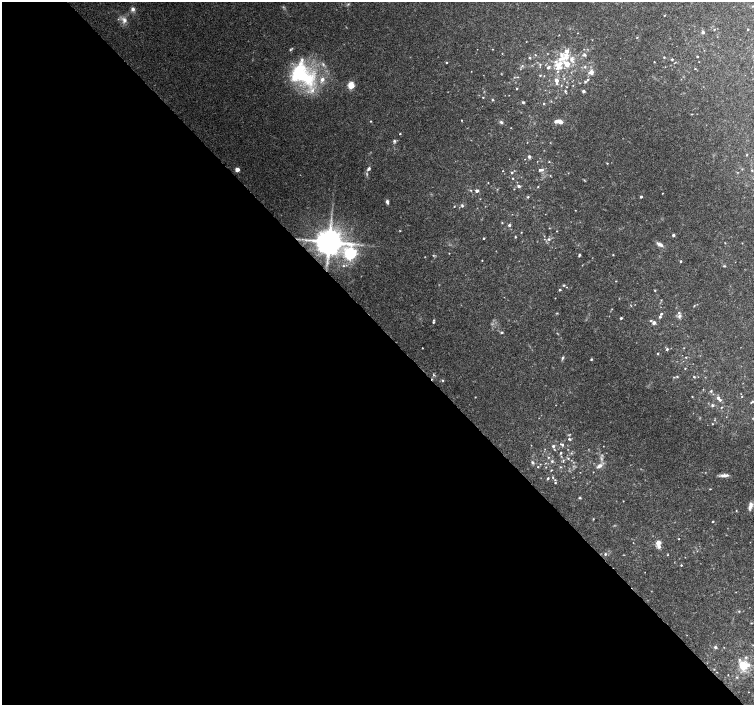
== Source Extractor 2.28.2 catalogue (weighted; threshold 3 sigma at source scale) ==
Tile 9 of 4 x 4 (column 1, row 3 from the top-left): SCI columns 8-1510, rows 1620-3025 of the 6018 x 5986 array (HDU 1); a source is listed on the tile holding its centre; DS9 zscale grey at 2 x 2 block average (1 PNG px = mean of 2 x 2 image px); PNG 756 x 707 px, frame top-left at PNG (2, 2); no overlay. Shown black and unused: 54% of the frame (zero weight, under 3 of 4 exposures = <1% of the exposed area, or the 3 px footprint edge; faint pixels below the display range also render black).
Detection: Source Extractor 2.28.2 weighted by HDU 2 'WHT'; one run over the whole footprint, this tile lists its part. Background 0.0896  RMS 0.0054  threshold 0.0243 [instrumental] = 3 sigma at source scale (4.5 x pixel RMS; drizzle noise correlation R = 1.50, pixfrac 1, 0.0396/0.0396 arcsec/px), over >= 5 px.
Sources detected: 190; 1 too faint to see at this stretch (2 x 2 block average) — not listed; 19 inside a brighter listed object's ellipse — not listed separately; the other 170 listed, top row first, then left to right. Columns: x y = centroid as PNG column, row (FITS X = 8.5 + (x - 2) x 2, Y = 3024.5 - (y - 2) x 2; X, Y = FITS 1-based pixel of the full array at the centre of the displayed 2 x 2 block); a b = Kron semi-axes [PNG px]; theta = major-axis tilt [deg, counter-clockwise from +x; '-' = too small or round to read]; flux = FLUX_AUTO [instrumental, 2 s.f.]
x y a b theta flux
133 9 5 4 - 4.3
664 16 2 2 - 0.53
124 20 8 7 - 6.9
714 29 3 2 - 0.67
748 29 2 2 - 1.1
703 32 3 3 - 3.7
578 33 2 2 - 0.41
637 37 2 2 - 0.68
493 49 2 2 - 0.51
567 51 6 5 - 5.4
535 55 3 2 - 0.86
562 55 12 6 -50 8.8
584 55 4 4 - 2.1
664 57 3 2 - 0.94
697 57 2 2 - 0.97
529 58 3 3 - 1.1
572 59 6 5 - 6.1
672 59 2 2 - 1.3
654 62 2 2 - 0.69
446 63 3 2 - 1.1
540 64 3 3 - 1.1
567 64 5 4 - 15
522 66 3 3 - 1.2
548 67 4 3 - 2.3
558 67 11 8 -64 13
585 67 3 3 - 1.3
695 69 2 2 - 0.72
591 72 4 4 - 7.6
301 74 35 24 -45 110
540 75 3 2 - 0.9
517 77 3 2 - 0.8
564 79 3 2 - 0.84
588 79 3 2 - 1.2
556 80 3 3 - 6.8
585 82 3 3 - 1.5
557 84 3 3 - 1.2
351 85 6 5 - 15
573 86 2 2 - 0.58
517 88 3 2 - 0.9
565 91 3 3 - 1.3
583 91 2 2 - 3.7
483 97 2 2 - 0.73
492 100 3 3 - 1.1
523 102 3 3 - 1.4
544 104 2 2 - 0.86
462 120 2 2 - 0.74
371 121 2 2 - 0.96
558 121 6 5 - 5
501 122 5 4 - 2.2
400 134 2 2 - 0.85
394 141 4 4 - 2.2
747 155 2 2 - 0.78
529 156 4 3 - 2.3
549 161 3 2 - 0.68
607 163 3 2 - 0.77
237 169 3 3 - 9.1
369 169 5 3 - 3
540 170 3 3 - 2.4
752 170 2 2 - 0.73
503 171 2 2 - 0.5
512 172 3 3 - 1.4
513 178 2 2 - 0.87
584 180 4 2 - 0.81
519 186 4 3 - 2.4
538 187 3 2 - 0.76
514 189 2 2 - 0.6
477 191 3 3 - 3.5
662 193 2 2 - 0.53
528 197 3 3 - 1.3
641 197 3 2 - 2
387 202 4 3 - 3.6
454 206 2 2 - 0.69
462 206 4 3 - 1.8
502 223 2 2 - 0.8
509 225 3 3 - 1.9
549 228 3 2 - 0.54
400 231 3 2 - 0.65
673 235 3 2 - 2.6
515 237 3 2 - 1
484 238 2 2 - 1.3
549 239 5 4 - 2.5
306 240 3 3 - 1.2
329 242 6 6 - 2400
725 243 2 2 - 0.51
660 244 10 4 -31 4.7
350 253 5 4 - 240
449 253 2 2 - 0.57
433 255 4 2 - 1
579 255 3 2 - 1.8
613 255 3 2 - 0.65
482 260 2 2 - 0.58
681 261 3 2 - 1.3
343 266 3 2 - 0.9
724 266 4 2 - 1.1
616 281 3 2 - 0.52
564 285 4 2 - 1.2
560 290 2 2 - 1.4
655 290 3 2 - 0.91
694 306 3 2 - 0.74
557 313 3 2 - 0.87
661 314 3 2 - 1.5
679 316 5 4 - 3.1
660 317 3 3 - 1.8
621 318 2 2 - 2
434 320 3 2 - 0.99
651 320 3 3 - 1.2
433 322 2 2 - 1.3
654 323 3 2 - 5.5
502 332 3 3 - 1.6
422 348 2 2 - 0.68
667 349 3 2 - 2
658 354 2 2 - 1.2
686 357 3 2 - 0.68
562 358 5 3 - 1.9
591 359 3 3 - 1.1
685 368 2 2 - 0.79
433 375 4 2 - 1.1
674 377 3 2 - 0.85
694 377 3 2 - 1.1
443 380 3 3 - 1.1
711 391 3 3 - 1.3
475 397 2 2 - 0.61
692 397 2 2 - 0.62
718 398 3 3 - 3.2
751 402 5 2 - 1.3
712 405 3 3 - 2
721 407 3 2 - 0.92
714 420 3 2 - 0.5
712 424 2 2 - 0.7
569 439 4 3 - 1.6
562 444 6 3 -25 2.4
531 445 2 2 - 0.4
553 446 3 3 - 2.5
554 449 3 2 - 0.67
561 453 3 2 - 1.2
571 453 3 2 - 0.97
548 457 2 2 - 0.94
568 458 3 3 - 1.1
552 461 4 4 - 1.6
563 461 5 2 - 1.1
532 462 4 4 - 1.9
540 464 3 2 - 0.58
599 466 8 4 31 5
538 467 2 2 - 0.72
546 467 3 2 - 0.62
560 467 3 3 - 0.92
551 470 3 2 - 0.83
724 475 10 4 2 5.5
553 477 2 2 - 0.82
548 478 3 2 - 1.7
555 483 3 2 - 1.1
710 489 3 2 - 0.71
580 497 3 3 - 1.2
623 501 2 2 - 0.52
750 506 11 4 76 5.6
736 511 3 2 - 0.79
593 519 3 2 - 0.75
713 521 2 2 - 1.1
679 539 2 2 - 0.7
658 543 5 5 - 7.6
605 554 3 3 - 1.5
667 555 4 2 - 0.7
681 565 2 2 - 1
739 611 3 3 - 0.88
751 623 3 2 - 0.68
715 647 3 3 - 2.4
743 666 8 7 - 26
714 669 2 2 - 0.62
728 675 2 2 - 0.46
737 677 3 3 - 1.1
Overlapping masked pixels (flux is a lower limit): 1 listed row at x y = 329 242
Diffuse or blended objects may show on this block-average render without a row.